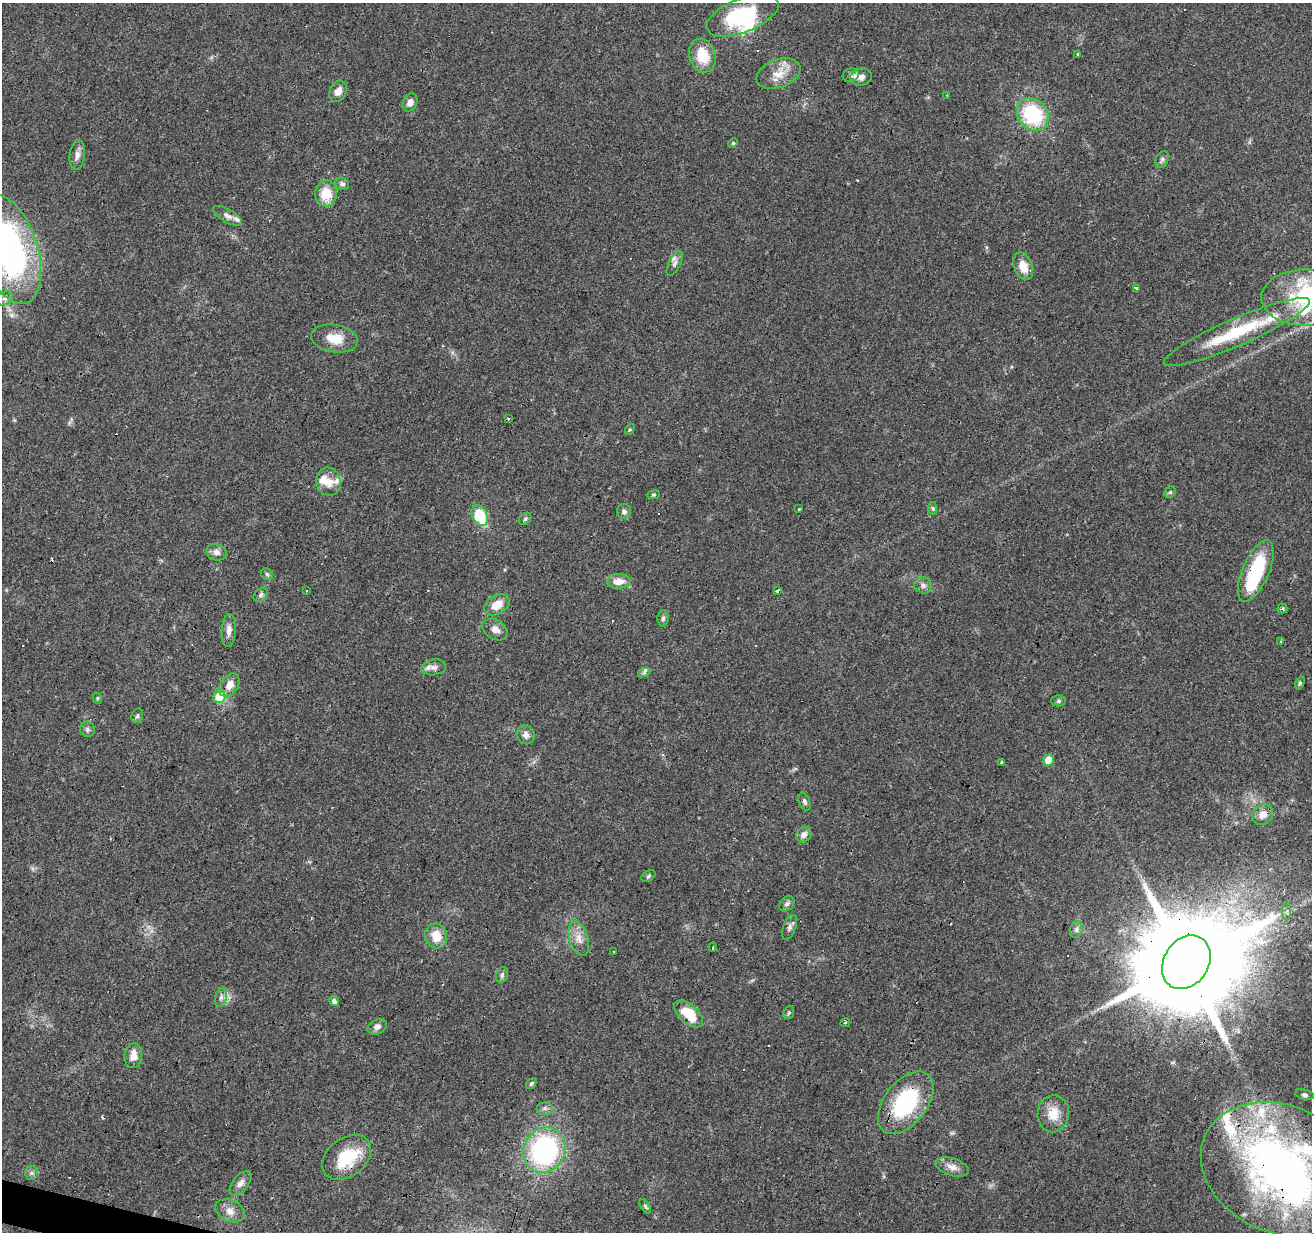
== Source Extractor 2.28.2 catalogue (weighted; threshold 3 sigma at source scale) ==
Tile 7 of 4 x 4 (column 3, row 2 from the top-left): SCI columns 2621-3930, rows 2678-3907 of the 5245 x 5417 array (HDU 1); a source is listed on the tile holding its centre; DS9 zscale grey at full resolution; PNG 1314 x 1234 px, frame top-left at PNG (2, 3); each listed source drawn as its Kron ellipse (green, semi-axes under 4 px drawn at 4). Shown black and unused: <1% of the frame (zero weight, under 3 of 4 exposures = <1% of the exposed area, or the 3 px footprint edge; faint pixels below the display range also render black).
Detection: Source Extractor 2.28.2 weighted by HDU 2 'WHT'; one run over the whole footprint, this tile lists its part. Background 0.0451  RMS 0.0046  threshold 0.0206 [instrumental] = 3 sigma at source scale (4.5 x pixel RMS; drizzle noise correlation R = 1.50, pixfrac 1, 0.0396/0.0396 arcsec/px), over >= 5 px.
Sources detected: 128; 4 inside a brighter object's white glare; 19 cosmic-ray / hot-pixel residue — neither listed nor drawn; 11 inside a brighter listed object's ellipse — not listed separately; the other 94 listed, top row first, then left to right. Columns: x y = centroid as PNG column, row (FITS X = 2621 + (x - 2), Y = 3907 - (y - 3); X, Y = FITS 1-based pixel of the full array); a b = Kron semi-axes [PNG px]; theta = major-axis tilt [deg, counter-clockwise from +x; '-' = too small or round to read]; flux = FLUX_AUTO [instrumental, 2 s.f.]
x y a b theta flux
743 15 38 17 22 36
1078 54 3 3 - 3
703 56 17 13 -75 13
779 74 23 14 20 7.5
851 75 8 6 19 1.3
861 77 11 8 16 2.6
338 91 11 8 64 3.2
947 95 3 2 - 0.49
410 102 9 7 64 2.9
1033 114 17 14 -48 33
733 143 5 4 - 0.51
77 155 15 7 84 2.7
1162 159 9 6 63 1.2
342 184 7 5 -37 1.2
326 194 13 11 85 11
228 216 16 6 -30 2.4
9 249 56 28 -72 140
675 263 13 6 62 1.9
1023 266 14 9 -69 6.5
1137 288 3 3 - 22
5 298 9 6 22 1.4
1304 298 43 28 0 38
1237 332 79 13 23 30
334 338 24 13 -9 8.7
508 419 3 2 - 0.65
630 429 6 3 57 0.54
329 482 14 12 -76 4.9
1170 492 6 5 - 0.82
653 495 6 4 6 0.64
933 508 6 4 -83 0.68
799 509 3 3 - 0.59
624 511 7 7 - 1.6
480 516 11 7 -64 22
525 519 7 5 45 0.77
216 552 10 8 -13 2.5
1256 571 33 13 67 31
267 574 7 5 -44 0.86
619 581 11 7 2 5.2
923 585 9 8 - 1.8
777 590 4 3 - 4.2
306 591 3 3 - 1.2
261 595 8 6 43 1.2
497 605 14 9 32 6.7
1282 609 5 5 - 0.78
663 618 8 5 87 1.2
495 629 14 9 -31 3
229 631 16 7 85 3
1280 642 3 3 - 0.57
434 667 12 8 8 2.6
644 673 6 4 21 1.1
1300 683 7 4 69 0.71
229 685 12 8 54 4.7
219 697 6 6 - 18
97 698 6 3 -72 0.5
1059 701 7 5 1 0.88
137 716 7 5 74 0.96
87 729 8 7 - 1.3
526 735 10 9 - 2.2
1049 760 5 5 - 6.9
1002 763 3 2 - 0.59
805 802 9 5 -68 1.2
1263 815 11 10 - 4.1
804 835 8 7 - 2.4
649 876 7 5 29 0.84
787 904 9 6 44 1.3
1287 912 9 4 90 1.3
789 927 13 6 69 1.8
1076 930 8 6 75 1.4
436 936 12 10 -73 7.6
579 938 18 9 -74 4.8
713 947 4 3 - 2.7
614 951 2 2 - 0.49
1186 962 28 22 57 14000
502 975 8 5 70 1.4
221 997 10 6 74 1.7
334 1001 5 5 - 1.7
789 1013 7 5 67 0.69
689 1014 17 9 -42 14
845 1023 5 3 - 0.62
377 1027 10 7 24 2.1
133 1056 12 9 82 4.3
531 1083 6 4 50 0.87
1304 1095 9 5 -15 1.1
906 1103 36 21 52 42
545 1108 8 6 0 1.4
1053 1114 18 15 88 8.3
544 1150 23 20 63 78
347 1157 27 19 38 21
952 1167 17 8 -17 3.7
1281 1169 83 63 -23 240
31 1173 6 6 - 1.1
240 1183 14 7 51 2.6
645 1206 8 4 -55 0.82
230 1211 15 10 -24 3.7
Overlapping masked pixels (flux is a lower limit): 7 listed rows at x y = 9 249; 1256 571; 526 735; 1186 962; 906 1103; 347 1157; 1281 1169
Isophote crosses this tile's border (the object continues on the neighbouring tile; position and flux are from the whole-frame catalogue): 3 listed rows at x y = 9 249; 1304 298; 1281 1169